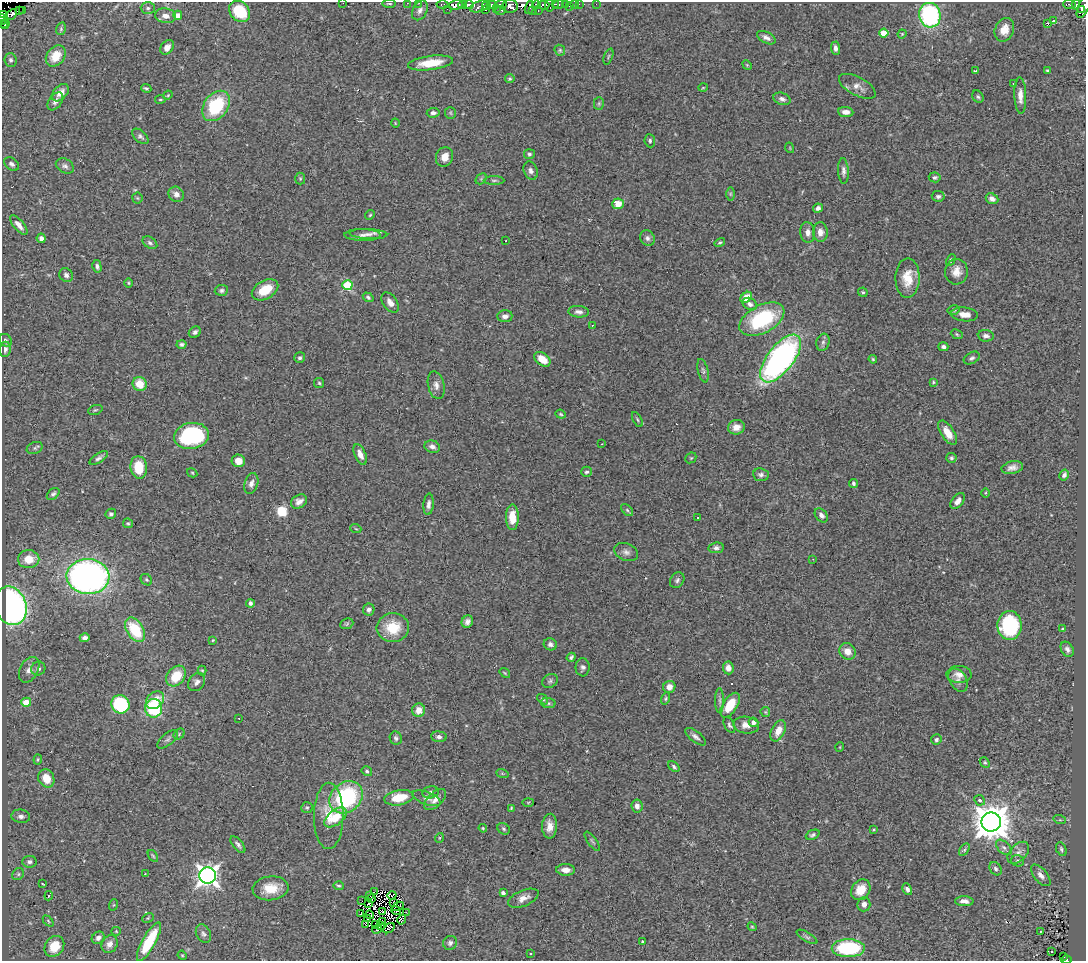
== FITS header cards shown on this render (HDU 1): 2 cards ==
NAXIS1  =                 1084
NAXIS2  =                  959

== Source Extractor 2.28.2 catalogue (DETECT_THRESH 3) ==
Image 1084 x 959 px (HDU 1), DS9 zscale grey, 1 PNG px = 1 image px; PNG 1088 x 963 px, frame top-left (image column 1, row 959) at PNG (2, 2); each listed source drawn as its Kron ellipse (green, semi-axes under 4 px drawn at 4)
Background 0.613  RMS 0.041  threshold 0.123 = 3 sigma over >= 5 px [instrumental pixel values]
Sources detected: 346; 11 with non-positive FLUX_AUTO (blend fragments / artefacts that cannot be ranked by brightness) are neither listed nor drawn; the other 335 listed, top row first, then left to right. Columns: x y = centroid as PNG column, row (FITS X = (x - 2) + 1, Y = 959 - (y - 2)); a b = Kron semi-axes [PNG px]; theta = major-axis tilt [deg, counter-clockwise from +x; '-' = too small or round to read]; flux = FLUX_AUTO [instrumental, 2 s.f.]
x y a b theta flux
343 3 2 2 - 12
407 3 2 2 - 11
419 3 2 2 - 12
389 4 7 3 0 3.2
501 4 5 4 - 67
555 4 3 2 - 18
558 4 5 3 - 28
575 4 3 2 - 3.2
579 4 2 2 - 4.4
596 4 2 2 - 3.3
1069 4 6 3 -3 61
442 5 6 3 1 15
456 5 7 4 8 360
463 5 4 4 - 65
469 5 5 3 - 100
492 5 5 3 - 54
536 5 4 3 - 71
543 5 6 4 3 160
565 5 3 3 - 23
1076 5 5 3 - 46
480 6 10 5 20 140
486 6 4 3 - 55
510 6 8 6 0 220
549 6 6 2 -82 24
569 6 2 2 - 4.6
1084 6 13 5 63 140
529 7 7 2 72 3.6
148 8 7 6 - 6.8
497 8 3 2 - 11
447 9 2 2 - 3.8
22 10 2 2 - 3.2
420 10 10 7 63 13
485 10 3 3 - 24
501 10 5 3 - 28
1081 10 4 2 - 70
19 11 2 2 - 1.7
240 11 11 9 -45 110
532 11 3 2 - 4.7
538 11 3 2 - 5.6
3 14 4 3 - 31
12 14 6 4 46 35
178 15 4 4 - 16
930 15 12 11 - 370
165 16 10 7 -7 17
2 19 5 2 - 44
1054 21 4 3 - 5.3
1047 23 3 3 - 12
2 24 4 2 - 78
5 24 5 3 - 75
61 29 6 5 - 4.2
1004 30 12 9 66 34
884 33 4 4 - 59
902 34 4 4 - 2.6
766 38 10 5 -28 12
167 47 8 6 52 15
835 48 6 4 -87 14
560 50 6 5 - 4.4
56 56 11 8 52 49
608 56 8 2 69 2.9
11 60 7 6 - 7.3
430 63 23 7 7 69
747 65 5 4 - 2.7
976 71 3 3 - 4.5
1048 71 4 4 - 10
510 79 5 4 - 3.7
1013 83 3 2 - 4.1
857 86 20 9 -28 23
146 88 5 3 - 4.9
703 88 5 3 - 2.2
60 93 10 6 46 23
168 95 5 3 - 2.8
1020 96 18 6 -88 21
978 97 6 5 - 5.2
160 99 5 3 - 2.9
782 99 9 6 -21 9.4
55 101 10 6 54 13
599 103 6 5 - 4.6
216 106 17 12 52 180
846 112 8 5 -5 16
433 113 6 4 6 9.3
450 113 6 5 - 4.3
395 123 4 3 - 1.9
140 136 10 5 -42 7.6
650 141 6 5 - 6
790 148 5 3 - 2.1
529 154 5 5 - 5.7
444 157 10 8 66 28
12 164 8 5 -35 9
65 166 9 7 -29 9.6
531 171 9 6 -68 11
843 171 13 5 -87 11
935 177 6 5 - 6.4
300 179 6 5 - 4.1
481 179 6 4 46 4.2
494 180 10 4 0 6.4
176 194 8 7 - 16
730 194 7 4 -90 4.2
938 196 6 5 - 7.3
137 198 5 5 - 3.5
992 199 6 5 - 14
618 204 6 5 - 36
818 208 5 4 - 8.4
370 215 5 4 - 3.4
19 225 12 5 -50 18
808 232 10 7 -84 15
820 232 10 7 -88 18
368 234 19 5 -2 16
363 235 18 6 -1 17
41 238 5 4 - 13
647 238 8 7 - 9.3
505 241 3 2 - 5.4
150 243 8 5 -33 7.1
720 243 5 4 - 4.3
951 260 6 4 62 5.4
97 266 6 4 -77 7
956 272 13 11 82 29
66 275 7 6 - 9.9
907 278 20 12 89 55
129 283 5 3 - 2.9
347 285 5 5 - 150
221 290 6 5 - 6.7
265 290 14 9 29 65
863 292 5 4 - 4
368 297 6 4 -32 6
746 297 6 4 45 42
390 302 11 7 -54 17
750 304 8 5 -30 12
954 310 6 4 12 4.5
579 312 10 5 -4 11
964 314 13 7 -6 26
505 316 7 6 - 12
762 319 24 14 28 240
592 325 2 2 - 2.3
195 332 6 5 - 8.1
957 334 6 4 -24 4.3
986 336 8 5 -6 9.7
5 340 7 6 - 6.3
823 342 9 6 75 7.8
182 344 5 4 - 5.6
943 347 5 4 - 8.2
5 349 7 5 84 12
300 358 6 5 - 5.7
781 358 28 13 52 930
972 358 8 5 30 7.2
542 359 9 6 -37 46
873 359 4 3 - 3.6
703 371 12 5 -77 7.7
933 382 4 3 - 3
319 383 5 5 - 4.2
140 384 7 6 - 53
436 385 14 8 -77 16
95 410 7 4 19 4.4
561 414 5 4 - 3.6
637 419 8 3 -61 4.4
736 427 8 7 - 26
948 433 14 6 -57 35
191 436 17 13 10 280
602 444 3 2 - 2.2
432 447 8 6 -17 11
35 448 8 6 22 5.8
360 454 11 5 -66 20
99 458 10 4 34 7.8
691 458 6 5 - 3.7
951 458 5 5 - 4.4
238 461 7 6 - 33
139 467 11 8 -83 74
1012 468 11 6 12 15
586 472 5 5 - 5.4
192 473 5 4 - 3
761 475 8 6 -6 9
1064 475 6 4 61 7.5
853 483 4 3 - 5.5
251 484 11 6 74 14
985 493 4 3 - 2.5
53 494 7 5 42 6.4
299 501 9 6 31 15
958 501 9 5 53 17
428 504 11 5 85 11
627 510 7 4 -46 5.4
111 514 5 5 - 6.3
821 515 8 5 -51 11
512 517 12 6 -90 36
697 518 3 2 - 4.2
128 523 5 5 - 4.1
356 529 5 3 - 2.6
716 548 8 5 8 8.9
626 552 12 8 -23 14
29 559 11 9 -1 43
813 559 2 2 - 1.9
88 577 21 17 -3 1100
146 580 6 5 - 4.1
677 580 8 6 54 7.7
250 603 4 3 - 7.6
11 606 20 15 -71 820
369 610 6 5 - 9.5
467 622 6 5 - 12
347 624 7 5 24 4.1
1010 625 14 12 89 260
393 628 16 14 5 75
1063 629 4 2 - 2.2
135 630 13 8 -59 130
85 638 5 4 - 11
213 640 3 3 - 2.8
550 644 7 6 - 9.2
1067 649 8 6 -57 9.3
847 651 8 7 - 27
571 657 4 4 - 5.8
583 667 9 7 87 9
728 668 6 5 - 16
38 669 7 6 - 10
29 670 14 9 61 21
202 670 5 4 - 3.1
505 673 6 3 -36 2.8
959 674 12 8 -1 19
176 676 11 8 50 75
958 680 12 8 -60 16
550 681 8 6 33 6.9
197 682 10 7 54 12
669 687 6 6 - 24
543 699 6 4 -38 4.7
666 699 6 4 73 4.2
155 700 10 7 41 34
720 700 12 4 -90 9.2
26 702 5 4 - 51
548 703 7 5 -2 5.6
120 704 9 9 - 230
730 705 14 7 56 61
154 708 9 8 - 240
419 710 7 6 - 30
765 712 5 4 - 3
239 718 2 2 - 1.8
753 722 5 4 - 14
729 725 8 5 -63 6.1
746 725 13 8 -7 22
778 731 11 6 64 29
179 734 6 5 - 4
439 737 7 5 -4 9.1
695 737 12 5 -38 10
396 738 7 6 - 6.2
167 739 12 6 39 8.8
936 740 5 5 - 6.5
840 747 5 3 - 2
38 759 5 3 - 3.4
985 762 6 4 -48 3.8
674 767 6 4 -38 6.5
367 771 5 4 - 4.9
502 773 6 4 -19 3.6
46 778 9 7 -65 47
430 792 8 6 12 9
346 797 18 14 41 280
399 798 15 7 10 64
427 798 15 6 -20 11
435 799 13 7 43 17
979 800 5 5 - 9.5
528 802 6 4 2 3.4
637 806 6 5 - 15
307 808 6 5 - 4.1
511 808 4 3 - 2.6
21 816 9 6 -8 12
329 816 33 15 90 66
336 817 13 7 39 62
1060 820 6 4 -17 3.5
991 822 10 9 - 6700
550 826 12 7 87 24
483 828 4 3 - 3
504 829 7 5 -35 5
873 830 3 3 - 2.8
813 835 7 4 24 6.7
439 838 5 3 - 2.5
592 841 11 3 -54 4.9
238 845 10 4 -51 8.5
1004 847 9 5 -44 10
1061 849 7 5 -65 5.7
964 850 7 4 59 4.9
1018 853 13 8 47 16
153 856 6 3 -55 3.4
1018 861 6 5 - 5.1
30 862 7 6 - 9.7
996 869 7 5 -56 7.3
566 870 9 6 -2 20
18 874 6 5 - 6
145 874 3 2 - 2.9
208 875 8 8 - 1800
1041 875 13 6 -50 15
43 884 3 2 - 1.9
338 886 5 4 - 4.4
270 888 18 12 5 57
907 889 6 4 -61 7.6
861 890 11 9 55 48
375 892 4 3 - 5.4
503 893 4 4 - 11
369 895 3 2 - 4
392 895 4 2 - 1.2
49 896 5 3 - 6.3
372 898 4 2 - 4.6
523 898 16 8 23 21
362 901 2 2 - 1.7
964 901 9 5 -2 14
369 903 4 2 - 4.1
393 903 4 2 - 5.7
864 904 7 6 - 15
113 905 6 3 70 3.2
398 906 6 2 28 2.9
396 910 5 4 - 2.7
383 911 3 2 - 1.6
406 912 2 2 - 2.6
360 914 3 2 - 3.8
370 915 4 2 - 4.2
148 918 6 4 26 3
368 919 3 2 - 0.29
402 920 5 4 - 6.7
48 921 6 4 -47 3.6
383 922 3 2 - 2.1
365 924 3 2 - 7.7
375 924 3 2 - 2.8
381 926 4 2 - 1.8
752 927 5 3 - 3
389 928 6 4 34 11
377 929 5 3 - 4.1
116 931 4 4 - 2.9
1041 931 3 2 - 2.3
203 934 10 7 -63 9.1
807 937 12 4 -31 7.3
98 938 7 5 38 12
149 942 22 6 61 130
643 942 3 3 - 7
450 943 7 6 - 8.6
110 944 9 7 58 17
54 946 11 9 52 57
848 948 16 9 0 270
1052 952 3 2 - 4.7
530 954 4 3 - 2.6
182 955 5 3 - 2.7
1063 957 3 3 - 9.5
1066 960 5 2 - 42
At the frame edge (FLAGS 8, measured only in part): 8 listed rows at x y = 343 3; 407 3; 419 3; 1084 6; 3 14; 2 19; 2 24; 1066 960
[11 non-positive-flux detections neither listed nor drawn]